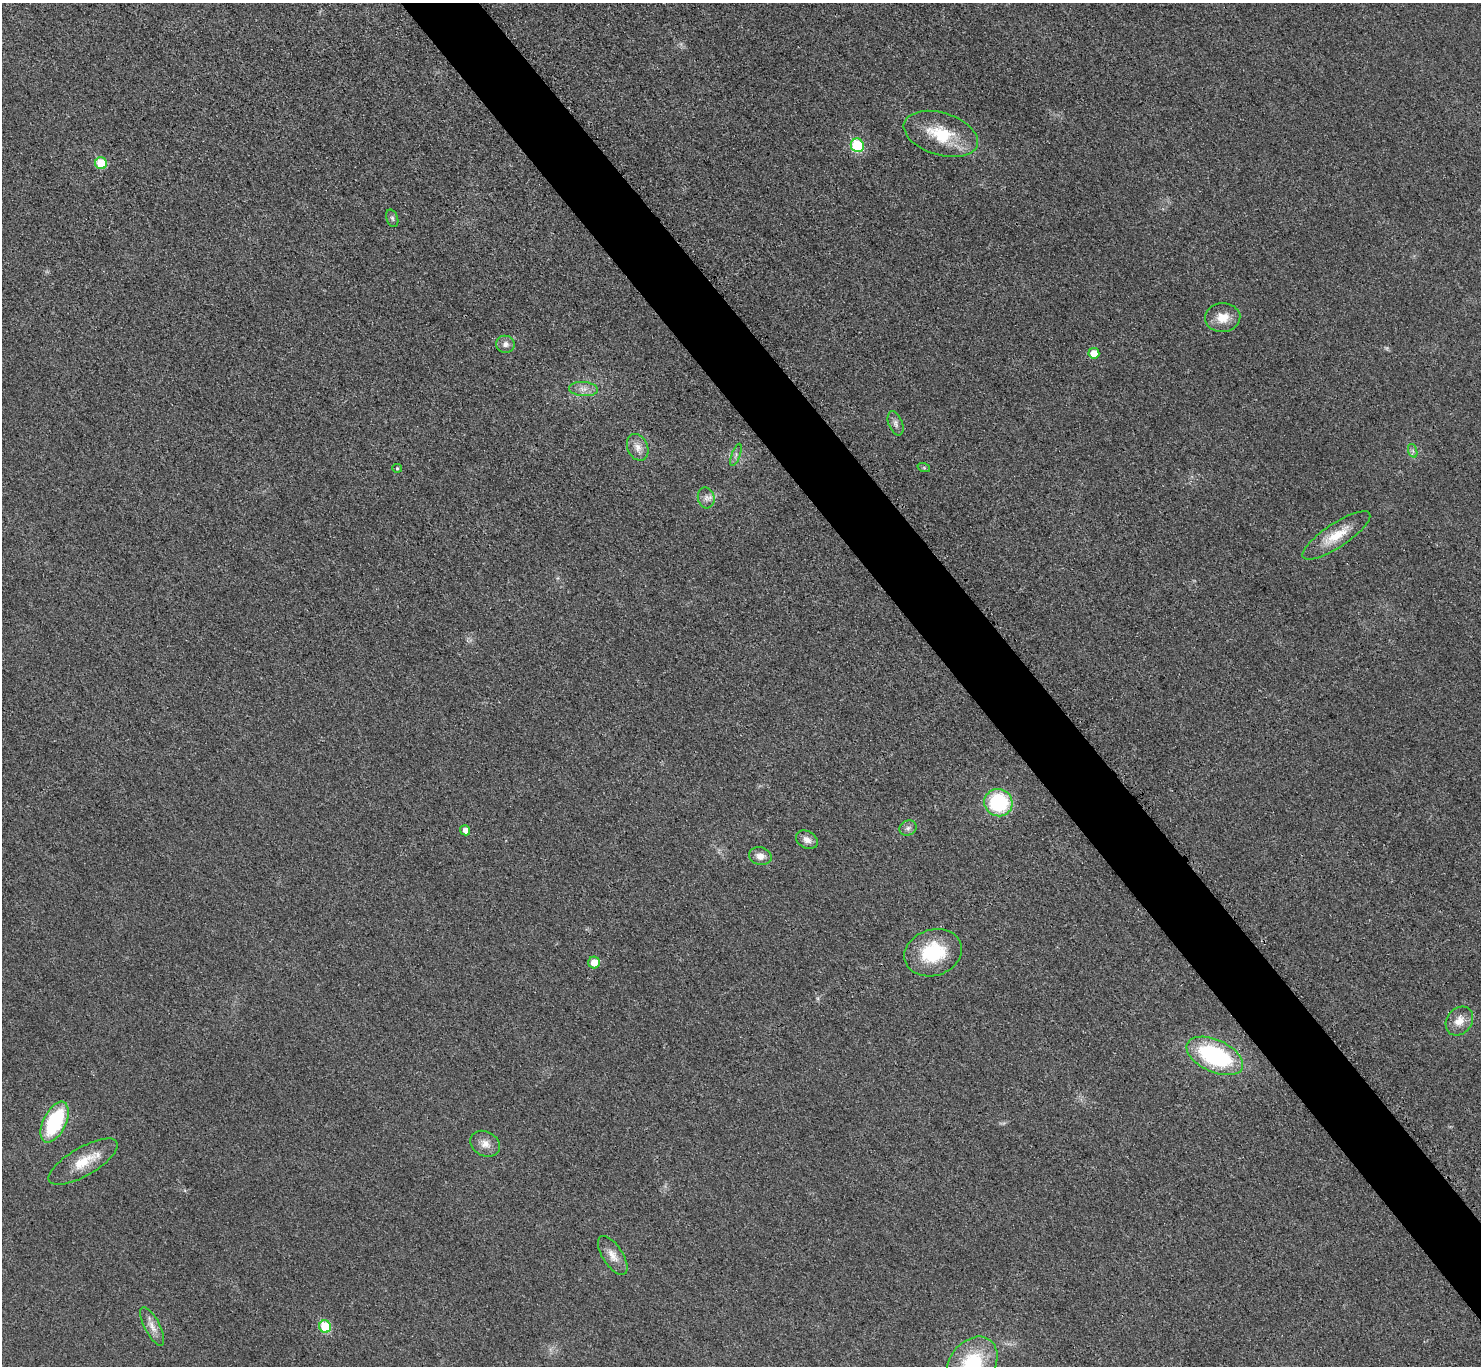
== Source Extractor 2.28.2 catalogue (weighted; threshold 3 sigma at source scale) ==
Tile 6 of 4 x 4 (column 2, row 2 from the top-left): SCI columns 1489-2967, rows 2898-4261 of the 5943 x 5938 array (HDU 1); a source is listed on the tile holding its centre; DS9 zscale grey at full resolution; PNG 1483 x 1368 px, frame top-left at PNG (2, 3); each listed source drawn as its Kron ellipse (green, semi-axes under 4 px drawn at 4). Shown black and unused: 5% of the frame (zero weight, under 3 of 4 exposures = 1% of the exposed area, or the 3 px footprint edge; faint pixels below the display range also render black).
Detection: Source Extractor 2.28.2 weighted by HDU 2 'WHT'; one run over the whole footprint, this tile lists its part. Background 0.0435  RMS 0.0066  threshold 0.0298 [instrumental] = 3 sigma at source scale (4.5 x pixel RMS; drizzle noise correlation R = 1.50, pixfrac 1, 0.05/0.05 arcsec/px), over >= 5 px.
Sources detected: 32; all 32 listed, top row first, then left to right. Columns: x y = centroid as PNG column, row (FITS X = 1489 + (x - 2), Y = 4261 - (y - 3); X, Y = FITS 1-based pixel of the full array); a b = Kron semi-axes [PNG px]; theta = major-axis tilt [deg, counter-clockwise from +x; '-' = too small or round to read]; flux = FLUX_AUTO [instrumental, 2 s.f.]
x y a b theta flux
941 134 38 21 -17 30
857 145 7 6 - 48
101 163 6 6 - 20
392 218 9 5 -71 1.6
1223 318 18 14 5 10
505 344 9 8 - 3.4
1094 353 5 5 - 9.1
583 389 14 7 -4 4.6
896 423 12 7 -68 3.1
638 447 14 10 -65 5.5
1413 451 7 4 -71 1.6
736 455 12 4 70 2
397 468 5 4 - 0.77
924 468 6 4 -19 0.94
706 498 10 8 -76 3.6
1336 535 40 12 33 17
998 803 14 13 - 54
908 828 9 7 27 2.4
465 830 5 5 - 3.8
807 840 11 8 -29 4.3
760 856 11 8 -14 5.1
933 953 29 23 18 38
594 963 6 6 - 9.1
1459 1021 15 12 52 8.2
1215 1056 30 16 -24 85
55 1122 22 11 64 55
485 1144 15 12 -29 6.4
83 1162 39 14 30 18
613 1255 22 10 -57 7.1
152 1326 21 7 -62 6
325 1327 6 6 - 28
972 1364 30 22 52 48
Isophote crosses this tile's border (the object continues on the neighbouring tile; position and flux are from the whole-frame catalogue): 1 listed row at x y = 972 1364